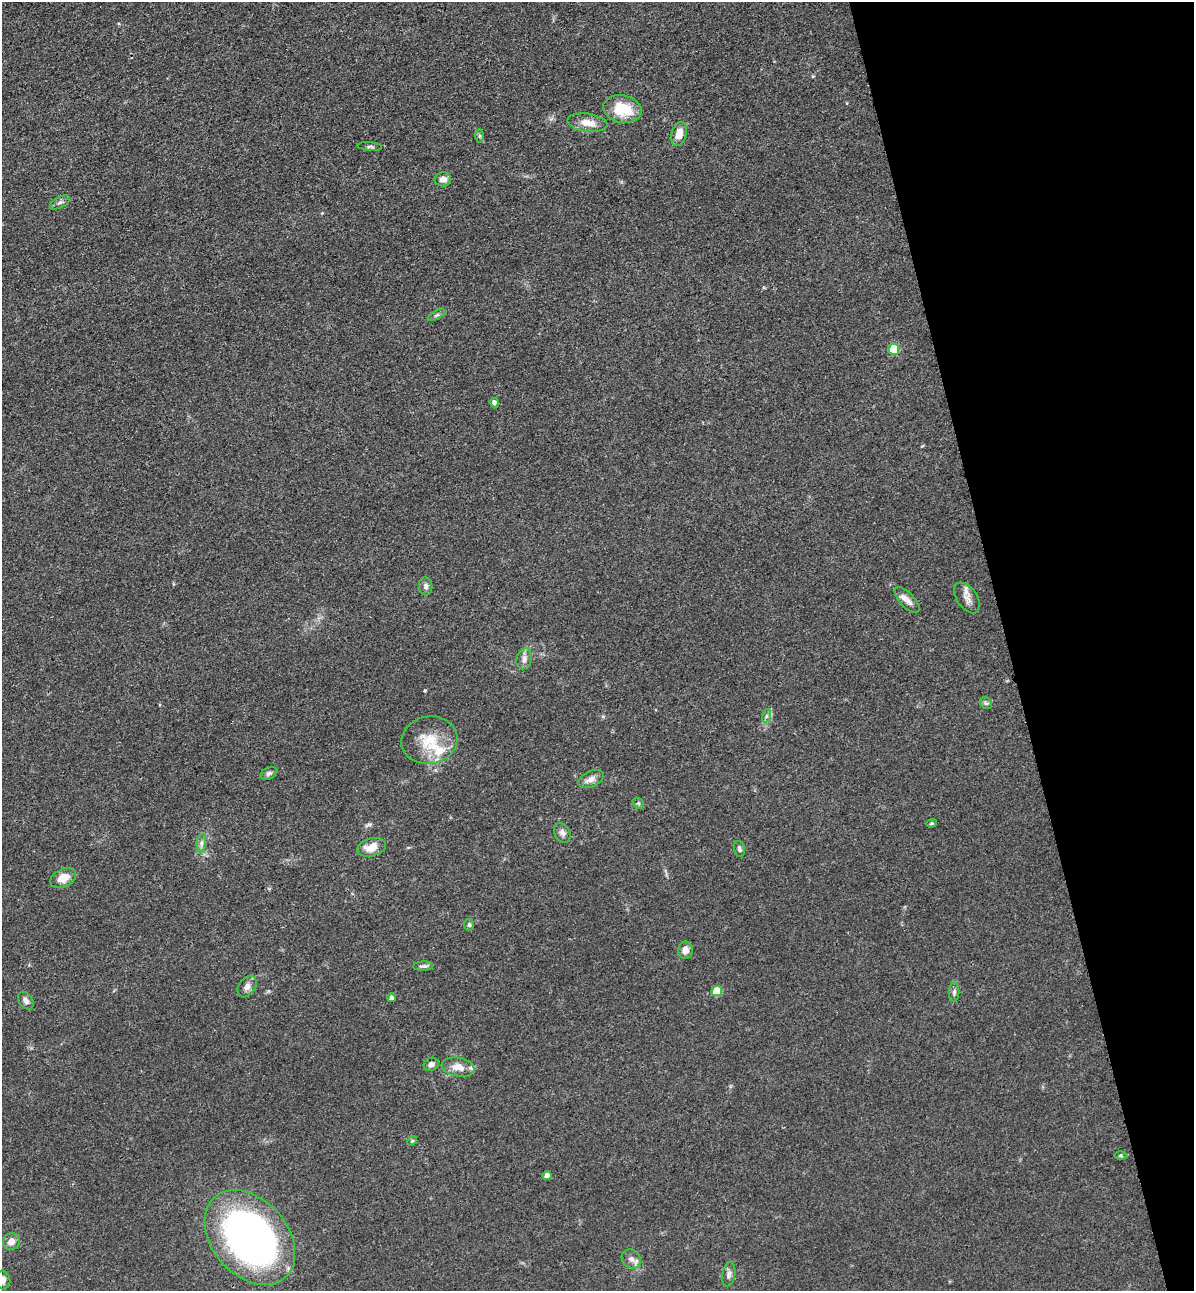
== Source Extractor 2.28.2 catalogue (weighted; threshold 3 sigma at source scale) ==
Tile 12 of 4 x 4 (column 4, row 3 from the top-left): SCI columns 3881-5072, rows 1406-2694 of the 5261 x 5389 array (HDU 1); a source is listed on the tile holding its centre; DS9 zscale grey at full resolution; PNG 1196 x 1293 px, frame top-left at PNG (2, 2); each listed source drawn as its Kron ellipse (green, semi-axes under 4 px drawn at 4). Shown black and unused: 16% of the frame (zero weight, under 3 of 4 exposures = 6% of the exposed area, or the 3 px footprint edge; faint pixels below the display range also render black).
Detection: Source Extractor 2.28.2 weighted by HDU 2 'WHT'; one run over the whole footprint, this tile lists its part. Background 0.0538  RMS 0.0057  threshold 0.0259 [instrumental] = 3 sigma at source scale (4.5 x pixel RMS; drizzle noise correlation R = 1.50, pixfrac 1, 0.05/0.05 arcsec/px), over >= 5 px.
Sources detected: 46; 2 inside a brighter listed object's ellipse — not listed separately; the other 44 listed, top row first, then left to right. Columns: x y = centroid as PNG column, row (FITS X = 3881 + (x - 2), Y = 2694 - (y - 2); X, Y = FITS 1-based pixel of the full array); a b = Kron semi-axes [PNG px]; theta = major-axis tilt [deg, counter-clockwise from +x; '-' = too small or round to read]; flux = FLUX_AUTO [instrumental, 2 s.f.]
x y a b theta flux
622 109 19 13 -11 17
587 123 20 9 -8 6.5
679 134 12 7 74 6.1
479 136 6 4 -90 0.99
370 147 12 3 -5 1.2
443 179 8 7 - 3.2
60 202 10 5 28 1.7
437 315 9 4 27 1.2
894 349 5 5 - 23
494 403 5 4 - 2.2
426 586 9 6 -86 1.9
967 598 17 10 -55 4.4
907 600 16 7 -47 3.8
524 659 10 7 74 2.8
986 703 7 5 -42 1.1
766 716 7 4 71 1.3
429 740 28 23 11 19
269 773 8 5 29 1.4
591 779 13 8 24 3.6
638 803 6 4 -44 0.88
931 823 5 4 - 0.77
562 833 10 7 -60 2.2
201 843 9 4 82 1.7
372 847 15 9 14 7.2
739 849 8 5 -76 1.3
63 878 14 9 26 7.1
469 925 6 5 - 1
685 950 9 7 81 3.4
423 966 10 4 3 1.3
247 986 12 8 56 2.9
717 991 5 5 - 13
954 992 10 5 90 1.5
392 998 4 4 - 1.9
26 1001 9 6 -52 2.4
431 1064 7 6 - 2.3
458 1067 16 9 -11 6
412 1141 5 4 - 0.75
1120 1155 6 4 0 0.76
547 1176 4 4 - 3.5
250 1238 54 38 -49 250
11 1242 9 8 - 3.6
631 1259 10 8 -40 3
729 1274 12 6 79 2.3
3 1280 9 7 -76 3.3
Isophote crosses this tile's border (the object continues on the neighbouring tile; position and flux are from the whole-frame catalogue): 1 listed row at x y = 3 1280